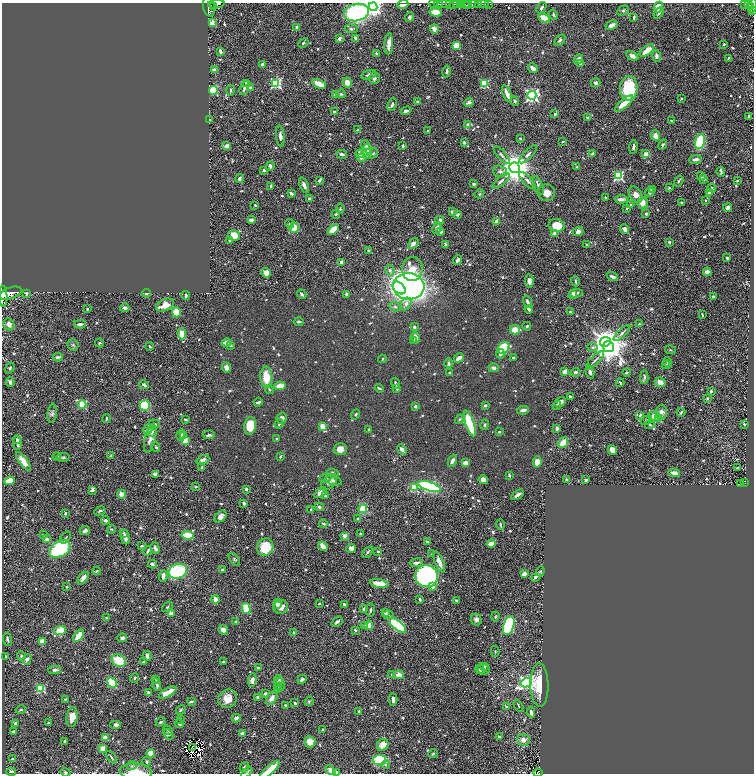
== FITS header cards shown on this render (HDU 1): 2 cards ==
NAXIS1  =                 1504
NAXIS2  =                 1543

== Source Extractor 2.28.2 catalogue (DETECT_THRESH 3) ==
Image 1504 x 1543 px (HDU 1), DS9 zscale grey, zoomed out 1/2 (1 PNG px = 2 x 2 image px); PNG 756 x 776 px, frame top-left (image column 1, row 1542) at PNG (2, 3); each listed source drawn as its Kron ellipse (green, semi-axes under 4 px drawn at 4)
Background 0.608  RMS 0.015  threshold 0.0443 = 3 sigma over >= 5 px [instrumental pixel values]
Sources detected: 977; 27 cannot appear on this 1/2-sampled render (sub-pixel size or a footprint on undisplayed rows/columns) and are neither listed nor drawn; of the other 950, the 500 brightest by FLUX_AUTO listed and drawn (450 fainter detections omitted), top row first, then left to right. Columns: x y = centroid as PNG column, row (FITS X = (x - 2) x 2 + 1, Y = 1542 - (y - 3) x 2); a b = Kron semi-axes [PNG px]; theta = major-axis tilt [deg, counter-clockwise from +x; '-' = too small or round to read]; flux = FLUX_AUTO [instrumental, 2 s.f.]
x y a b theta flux
216 4 8 4 7 1800
433 4 4 1 - 75
438 4 4 2 - 540
444 4 6 2 8 710
454 4 3 3 - 280
457 4 4 2 - 340
462 4 3 2 - 290
466 4 5 1 - 310
473 4 9 3 3 1100
479 4 2 2 - 290
483 4 5 2 - 570
489 4 3 2 - 200
745 4 4 2 - 170
749 4 3 2 - 120
403 5 5 3 - 11
450 5 3 2 - 61
467 5 2 1 - 110
753 5 7 3 84 710
213 6 3 1 - 380
209 7 10 6 -79 2000
373 7 4 4 - 1600
658 7 5 4 - 37
751 7 2 1 - 90
541 8 6 3 58 5.8
753 10 3 2 - 100
623 11 6 4 30 5.8
356 12 13 8 14 520
436 12 6 4 -8 63
659 13 6 4 59 6.5
553 15 5 3 - 6
409 17 5 4 - 7.4
634 17 3 2 - 5.2
544 18 6 3 -28 46
212 23 3 2 - 45
612 25 6 3 29 15
297 27 3 2 - 26
351 29 6 4 -6 5.3
434 29 4 3 - 25
339 38 3 3 - 13
356 38 4 2 - 12
560 40 7 4 49 7.4
303 43 5 3 - 4.4
389 44 10 3 87 28
724 44 2 2 - 4.8
456 46 4 3 - 60
220 51 4 2 - 8
647 51 8 3 36 52
376 53 3 3 - 5.1
632 56 6 3 -29 14
657 56 6 4 -82 9
728 58 3 2 - 3.5
578 59 5 3 - 18
580 64 3 3 - 8
262 65 3 3 - 19
533 68 5 3 - 11
215 70 4 3 - 14
447 71 6 2 78 7.5
369 75 8 4 19 11
374 78 6 5 - 8.6
246 83 3 3 - 7.3
276 83 4 4 - 350
347 83 5 4 - 23
596 83 5 4 - 7.9
319 84 7 3 -26 46
484 84 4 3 - 160
244 88 7 3 70 13
250 88 4 3 - 6.4
629 88 12 9 87 160
213 90 4 4 - 110
231 90 5 3 - 6.6
507 93 8 3 -69 25
341 94 5 4 - 4.9
336 95 2 2 - 24
532 95 4 4 - 720
681 99 2 2 - 7.2
515 101 4 3 - 4.9
418 102 3 3 - 6
469 103 5 3 - 6.9
392 104 6 3 66 8.8
624 104 11 4 40 49
406 111 5 3 - 9.3
334 112 2 2 - 7.1
555 114 2 2 - 14
749 116 2 2 - 5.1
587 118 3 2 - 4.5
210 119 3 2 - 3.6
671 121 3 2 - 3.7
468 125 4 3 - 22
358 130 3 2 - 4.7
428 131 3 3 - 4.1
280 136 10 4 -83 11
655 136 5 3 - 22
520 138 3 2 - 4
700 141 8 5 75 140
464 142 3 3 - 6.8
563 142 3 2 - 3.4
366 145 5 3 - 7.3
663 145 5 3 - 4.8
227 146 4 3 - 20
403 146 3 2 - 6.7
633 147 7 3 83 9.5
367 151 7 5 89 33
373 153 5 4 - 4.6
342 154 5 3 - 7.2
361 154 6 4 0 38
528 154 12 3 46 9.1
593 154 4 3 - 8.8
646 154 3 3 - 28
502 155 11 3 -48 7.1
361 158 4 4 - 10
696 159 6 3 7 11
270 166 4 3 - 9.5
577 167 3 3 - 3.6
515 168 5 5 - 6000
264 170 3 3 - 5.9
500 171 7 5 -19 9.5
721 172 5 2 - 4
618 176 3 3 - 290
701 176 4 4 - 5.7
240 178 4 3 - 8.2
319 180 4 2 - 6
704 180 3 2 - 4.7
501 181 10 4 41 9.5
527 181 11 3 -46 8.2
679 181 6 2 55 4.6
737 181 2 2 - 3.4
474 184 3 2 - 7.9
304 185 8 3 -68 12
538 185 10 4 -67 8.4
271 186 3 2 - 4.8
669 188 3 3 - 3.6
712 188 4 2 - 4
652 189 3 3 - 6.1
649 192 5 3 - 8.3
709 192 3 3 - 19
291 193 4 3 - 8.3
546 193 9 8 - 30
479 194 5 4 - 3.6
636 195 9 6 -59 23
605 197 2 2 - 3.7
310 199 3 3 - 9.9
621 199 6 3 2 16
706 200 3 2 - 3.4
643 203 6 5 - 19
682 203 3 2 - 6.5
255 205 3 2 - 4.3
631 205 3 2 - 4
627 208 2 2 - 3.8
728 208 5 3 - 11
340 209 5 3 - 3.4
452 212 3 3 - 9
336 214 5 4 - 4.4
458 214 4 3 - 7.3
646 214 2 2 - 6.6
251 220 3 3 - 16
440 220 4 3 - 23
497 222 4 3 - 25
290 224 5 4 - 5.5
557 225 8 6 -8 51
294 228 5 4 - 41
437 228 6 4 65 17
333 229 7 4 40 38
625 229 5 4 - 15
578 231 5 4 - 13
441 232 2 2 - 20
555 233 3 3 - 23
234 235 6 5 - 42
230 241 4 3 - 4.7
669 242 3 3 - 3.5
413 244 6 4 45 14
445 244 4 2 - 5.6
587 245 2 2 - 5.2
369 250 3 2 - 4.1
727 258 2 2 - 7.4
458 260 5 3 - 16
342 262 3 3 - 13
412 269 12 10 90 63
390 270 5 4 - 8.2
707 272 4 4 - 17
266 273 5 4 - 33
612 277 6 3 -21 15
529 281 7 4 -86 14
575 281 5 2 - 5
409 286 15 13 -5 1600
399 288 7 5 -43 95
10 293 12 5 19 3800
26 293 4 3 - 6.2
147 293 4 3 - 6.6
576 293 7 3 5 16
302 294 5 2 - 8.1
346 294 3 2 - 5.9
572 294 4 3 - 7.5
186 295 4 3 - 7
3 296 10 4 -88 2700
713 296 3 2 - 4.5
527 302 6 3 -72 8.4
406 304 7 5 61 10
165 305 9 5 23 44
395 307 6 4 -20 6
125 308 4 3 - 7.4
87 309 3 2 - 3.8
529 309 4 3 - 8.7
176 312 5 4 - 56
570 312 3 3 - 3.6
702 315 3 2 - 3.9
299 322 5 3 - 5
9 324 6 5 - 19
80 324 6 3 3 9
639 324 3 3 - 5.3
527 326 4 3 - 4.3
414 327 3 3 - 7.6
515 330 5 4 - 35
622 333 11 2 44 6.5
182 334 6 4 -81 46
415 337 6 4 -78 18
414 340 3 3 - 4.6
226 342 5 4 - 17
605 342 5 4 - 2700
99 343 4 3 - 3.9
73 345 6 5 - 5.7
231 345 3 3 - 4.7
150 346 4 3 - 3.5
592 347 5 4 - 6.1
608 347 5 5 - 4900
503 348 6 5 - 160
670 350 5 3 - 3.7
500 354 5 3 - 8.4
58 357 5 3 - 7.3
459 358 5 3 - 29
513 358 4 3 - 5.4
382 359 4 3 - 3.3
595 360 11 3 44 7.6
668 362 4 4 - 3.8
449 363 4 3 - 7.1
666 365 4 3 - 7.3
227 367 5 4 - 14
10 368 6 3 56 5.3
494 368 5 4 - 12
565 372 4 3 - 24
575 372 5 3 - 7.2
590 372 6 4 -75 8
627 372 4 3 - 4.4
450 373 3 2 - 5.3
266 377 10 6 -86 62
644 377 7 2 88 6.5
10 382 4 3 - 8.8
660 382 5 4 - 25
395 383 6 3 -72 7.5
620 383 4 2 - 4.3
144 385 5 3 - 8.7
280 386 6 3 8 37
379 388 4 2 - 3.9
269 389 4 4 - 3.7
397 389 3 3 - 4.5
711 391 3 2 - 6.7
570 397 3 2 - 4.5
707 398 4 3 - 4.2
258 402 4 2 - 7.2
560 402 6 4 30 15
82 404 4 4 - 130
485 405 4 4 - 4.4
557 405 4 3 - 4.1
145 406 5 5 - 110
415 406 3 3 - 8.6
523 410 6 3 7 9.4
661 412 7 5 88 17
681 412 4 2 - 4.5
52 413 10 4 82 8.1
356 414 5 3 - 4.4
640 415 4 3 - 6.7
654 416 6 5 - 18
282 418 5 5 - 12
106 419 4 2 - 3.8
185 419 3 2 - 3.3
459 419 5 3 - 4.4
658 419 3 3 - 120
646 420 6 4 34 5.7
470 423 13 4 -72 210
154 424 5 3 - 7.9
279 424 5 3 - 3.8
744 424 2 2 - 13
485 425 5 3 - 4
650 425 5 3 - 4
250 426 9 5 81 84
323 426 3 3 - 44
148 429 5 4 - 8.5
369 429 4 3 - 3.4
557 429 3 2 - 14
152 432 5 4 - 8.2
499 432 2 2 - 3.9
181 435 6 4 75 9.7
209 435 6 3 4 7.3
184 436 4 3 - 8.3
150 438 14 5 76 20
277 439 4 3 - 4.7
17 440 4 3 - 5.7
185 440 3 3 - 70
18 443 7 3 -83 13
563 443 6 3 54 52
156 447 5 2 - 4.3
340 449 7 6 - 26
402 449 5 4 - 10
612 450 5 4 - 18
57 456 4 4 - 5
111 456 3 3 - 3.8
63 457 6 4 2 5.4
280 457 3 3 - 4
203 460 6 4 23 13
23 461 11 4 -53 36
452 461 6 3 67 11
537 462 5 4 - 44
465 463 3 3 - 25
202 467 3 3 - 8.2
738 468 3 2 - 9
333 473 6 4 -24 11
674 473 6 3 -10 19
155 474 3 2 - 14
509 475 4 2 - 3.8
325 478 6 3 21 4.9
333 480 8 4 -19 7.4
483 480 5 3 - 15
566 480 2 2 - 5.1
586 480 3 2 - 8.1
10 481 5 4 - 40
329 482 9 6 43 13
744 483 3 3 - 95
740 484 4 1 - 60
196 487 3 2 - 4.4
429 487 12 4 -18 380
414 488 3 3 - 140
246 489 3 2 - 7.4
92 490 4 3 - 8.2
320 492 7 4 39 19
121 494 4 3 - 24
325 495 2 2 - 8.3
518 495 7 2 32 15
244 503 3 2 - 5.9
319 507 5 3 - 4.9
311 509 3 2 - 5.1
363 509 4 4 - 80
100 511 6 3 27 4.6
65 513 3 2 - 5.1
220 517 7 4 44 16
358 518 3 3 - 4
105 520 4 3 - 8.6
324 524 4 3 - 5.6
500 524 5 2 - 3.4
111 529 4 3 - 3.3
85 531 5 3 - 12
124 533 3 2 - 3.5
360 534 3 2 - 6
43 535 3 3 - 3.7
188 535 6 3 -7 100
345 536 2 2 - 36
66 537 6 2 53 3.3
125 537 7 3 -80 12
46 539 4 3 - 17
427 541 3 3 - 3.8
491 544 4 3 - 28
141 546 4 2 - 3.4
323 546 5 3 - 35
265 547 9 8 - 90
155 548 6 4 -71 8.6
351 548 5 4 - 16
60 549 11 7 29 230
148 551 5 2 - 5.2
378 551 2 2 - 14
368 552 6 2 51 4.1
432 554 4 3 - 3.8
234 559 7 4 -52 4.8
439 562 11 3 -67 24
416 563 7 3 10 11
152 564 4 3 - 9.2
222 570 3 2 - 7.7
97 571 4 3 - 3.4
178 571 9 7 16 220
540 571 5 4 - 3.7
524 574 4 3 - 16
163 576 6 3 84 19
426 576 11 11 - 730
535 577 4 3 - 7.1
83 578 7 4 53 18
379 583 10 4 -9 43
67 587 2 2 - 4.1
433 587 2 2 - 13
215 599 4 3 - 27
420 599 3 2 - 5
456 600 4 3 - 5.6
277 604 5 4 - 10
319 604 2 2 - 4.2
344 604 3 3 - 5.8
167 607 6 4 38 4.4
281 607 7 6 - 30
246 609 5 3 - 110
364 609 3 3 - 6
370 610 6 3 84 5.2
385 612 3 3 - 11
171 613 4 3 - 24
388 615 5 3 - 4.8
495 616 5 3 - 3.9
107 618 4 3 - 3.3
476 619 6 5 - 11
236 621 3 2 - 3.5
337 622 6 3 39 8.2
369 625 4 4 - 16
398 625 10 4 -40 270
365 626 4 4 - 14
509 626 10 5 73 350
60 630 6 4 21 67
223 630 5 4 - 17
355 630 3 2 - 4.5
294 633 3 2 - 6.9
78 636 7 3 51 77
122 638 5 3 - 7.7
7 639 7 3 -82 7.6
42 641 4 4 - 22
495 651 5 3 - 4.3
5 656 3 3 - 4.3
21 656 4 3 - 5.7
147 656 5 3 - 11
27 659 5 4 - 11
119 661 7 6 - 79
144 662 4 3 - 3.3
223 662 3 2 - 5.4
484 666 4 3 - 3.3
258 668 3 2 - 9.3
480 669 5 4 - 3.9
483 669 6 5 - 9.6
55 670 6 3 0 12
392 674 3 3 - 3.7
399 675 5 3 - 23
135 678 5 3 - 3.3
156 679 4 3 - 4.2
302 679 5 3 - 13
252 680 7 4 82 14
279 680 4 4 - 4.7
112 683 5 4 - 130
526 683 5 4 - 800
157 684 6 3 -73 7
280 684 6 5 - 8.6
539 685 22 9 -89 81
279 686 4 3 - 3.4
41 688 3 3 - 180
277 689 4 3 - 4.4
149 692 4 3 - 9.2
168 692 10 3 30 64
265 694 4 3 - 6.1
258 697 2 2 - 9
272 698 7 4 55 21
65 699 2 2 - 3.7
228 699 10 9 - 39
393 699 6 3 -86 11
309 701 5 4 - 3.7
191 702 4 2 - 6.4
295 703 3 2 - 5.3
286 705 3 2 - 4.8
506 706 4 2 - 4.2
518 706 6 3 -61 3.5
21 710 5 2 - 3.9
181 710 5 3 - 4.1
359 711 2 2 - 5.1
531 712 5 3 - 9.8
72 717 10 5 82 40
236 718 4 3 - 12
180 719 3 2 - 4.7
161 722 5 3 - 3.8
15 723 3 2 - 6.1
48 723 3 2 - 3.3
116 724 6 4 0 11
179 724 4 3 - 7.4
323 729 2 2 - 4.4
168 730 5 2 - 3.4
14 731 4 2 - 4.9
242 733 4 3 - 7.2
168 734 6 4 -50 6.7
499 737 3 3 - 4.4
105 738 4 3 - 28
523 740 6 6 - 18
64 741 2 2 - 5.5
310 742 5 5 - 33
383 745 6 5 - 32
192 747 2 1 - 5.7
103 749 3 3 - 33
151 753 4 4 - 30
433 753 5 3 - 4
111 757 7 2 -52 3.9
12 759 3 3 - 5.3
379 760 6 5 - 150
147 762 4 3 - 4.4
386 764 4 3 - 4.4
132 766 5 3 - 3.7
244 767 5 4 - 4.9
270 770 12 4 42 65
330 770 5 4 - 12
11 772 5 3 - 12
65 772 5 3 - 3.6
136 772 16 8 -3 45
336 772 3 2 - 4.8
247 773 7 3 46 4.8
538 773 4 3 - 130
At the frame edge (FLAGS 8, measured only in part): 10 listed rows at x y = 753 5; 209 7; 373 7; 753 10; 3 296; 270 770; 136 772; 336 772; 247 773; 538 773
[450 fainter detections neither listed nor drawn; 27 sub-pixel or undisplayed-footprint detections neither listed nor drawn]